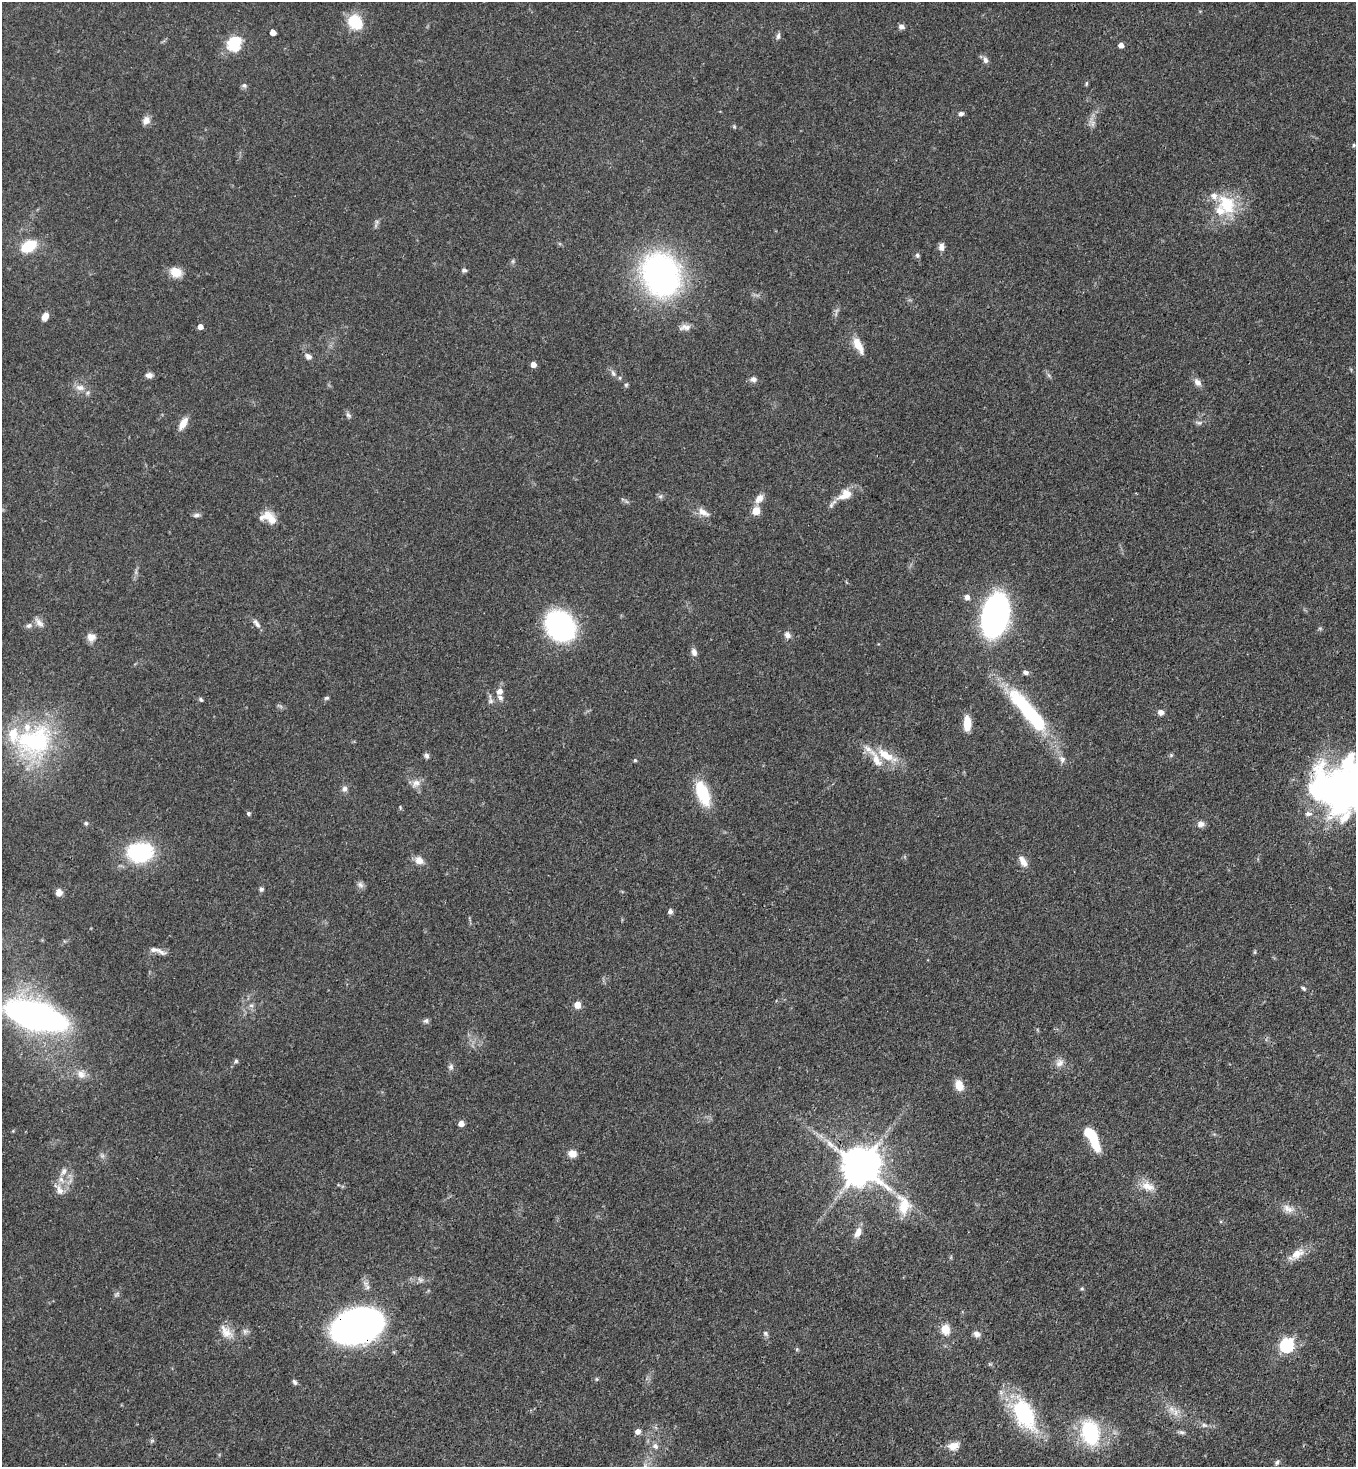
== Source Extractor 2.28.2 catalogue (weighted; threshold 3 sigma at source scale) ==
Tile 6 of 4 x 4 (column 2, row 2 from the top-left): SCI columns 1579-2932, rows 2994-4458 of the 6011 x 5988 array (HDU 1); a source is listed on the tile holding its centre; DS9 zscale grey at full resolution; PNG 1358 x 1469 px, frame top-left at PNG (2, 2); no overlay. Shown black and unused: <1% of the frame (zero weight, under 3 of 4 exposures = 7% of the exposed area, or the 3 px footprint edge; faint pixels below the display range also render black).
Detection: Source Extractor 2.28.2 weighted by HDU 2 'WHT'; one run over the whole footprint, this tile lists its part. Background 0.0833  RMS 0.0039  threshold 0.0174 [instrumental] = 3 sigma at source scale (4.5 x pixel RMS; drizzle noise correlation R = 1.50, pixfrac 1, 0.05/0.05 arcsec/px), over >= 5 px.
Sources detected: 135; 1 inside a brighter object's white glare — not listed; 8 inside a brighter listed object's ellipse — not listed separately; the other 126 listed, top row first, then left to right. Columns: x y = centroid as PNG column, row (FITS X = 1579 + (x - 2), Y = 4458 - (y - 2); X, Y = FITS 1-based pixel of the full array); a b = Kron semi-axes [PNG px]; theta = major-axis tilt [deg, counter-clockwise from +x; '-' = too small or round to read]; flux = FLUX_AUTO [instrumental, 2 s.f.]
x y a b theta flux
355 21 17 14 -40 13
901 27 7 5 -20 1.3
273 32 4 4 - 3.4
778 36 9 5 79 1
234 44 8 7 - 36
1121 45 4 4 - 2.8
986 60 9 7 -65 1.4
1086 84 6 4 83 0.55
244 85 6 6 - 0.86
961 114 6 5 - 1.3
146 120 10 8 68 2.6
1093 123 11 6 77 1.7
734 126 6 3 -73 0.48
1354 145 4 4 - 0.58
1227 204 29 22 -57 17
377 222 7 4 90 0.8
29 246 13 9 30 15
941 247 8 7 - 2.1
917 255 7 5 -77 0.88
513 261 6 4 72 0.6
464 270 8 5 -1 0.75
176 272 15 11 -22 5
661 275 45 36 -67 110
45 316 9 6 56 3.1
200 327 5 4 - 2.6
685 327 16 8 5 2.3
858 345 23 9 -63 5.4
308 356 8 6 -43 1.7
533 364 5 5 - 2.8
613 373 9 6 -66 1.4
149 375 9 6 3 1.7
753 379 8 7 - 1.6
1198 382 13 8 -51 2
626 385 7 4 53 0.63
80 388 13 8 -11 2.9
348 415 9 6 -53 1
183 423 15 7 57 3.9
1199 423 9 5 -6 1
845 495 22 13 30 6.2
660 496 7 5 29 0.87
759 499 14 9 52 3
756 511 5 5 - 9.1
703 512 18 8 -32 3.1
196 515 9 5 7 1.1
269 517 20 11 -42 5.5
967 597 7 7 - 1.7
995 615 26 16 77 150
39 622 15 7 -50 2.2
256 623 14 6 -53 1.6
29 626 8 7 - 1.5
560 626 21 17 -50 100
787 635 10 7 -48 1.7
91 637 10 10 - 2.9
694 652 9 6 -79 1.9
1025 672 8 5 -29 1.1
499 691 10 8 60 2.3
326 698 7 5 16 0.67
201 700 5 4 - 0.68
491 700 13 6 -82 1.5
1029 712 61 14 -50 43
1161 712 7 7 - 1.8
967 723 15 7 -89 6.9
34 741 56 44 22 52
886 755 32 11 -29 9.4
427 756 7 6 - 1.1
1062 759 11 8 -83 1.9
635 760 4 4 - 0.54
416 783 11 9 39 2.7
344 788 8 6 85 1.6
1340 788 53 47 35 180
703 793 27 12 -69 17
400 807 6 3 -73 0.4
248 813 6 5 - 0.63
86 823 6 5 - 0.63
1201 824 10 8 9 1.8
140 852 32 24 3 29
419 860 10 9 - 3.1
1023 861 15 7 -59 3
360 885 10 7 -45 1.4
261 889 6 6 - 0.8
59 892 8 7 - 2.3
670 911 7 6 - 1.1
157 951 24 6 -18 2.4
1255 952 6 4 90 0.45
1303 988 6 5 - 0.71
251 1005 7 4 0 0.86
577 1005 6 6 - 3.6
35 1016 38 15 -17 240
426 1021 7 6 - 0.98
236 1061 5 5 - 0.66
1060 1063 13 8 35 2.4
451 1067 7 6 - 1.1
81 1074 12 10 -44 3
959 1085 12 9 -69 4.9
461 1123 5 5 - 3.2
1090 1133 30 9 -59 16
572 1154 10 8 -7 3
860 1166 11 11 - 1200
63 1171 14 7 55 2.6
1148 1186 20 11 -19 5
59 1190 14 9 -73 3.4
904 1205 30 18 -78 10
1288 1209 16 9 -34 3.3
858 1232 12 7 66 3.3
1297 1254 21 11 35 5.2
1082 1288 5 5 - 0.51
117 1294 9 4 42 0.79
357 1326 32 20 16 300
945 1329 10 9 - 5.6
245 1331 8 6 -83 1.2
226 1332 22 12 -51 5
765 1333 8 6 -47 1
977 1334 9 7 -28 1.7
1287 1345 6 6 - 74
797 1349 6 3 72 0.47
596 1379 6 4 -90 0.48
295 1382 8 5 -57 0.93
1171 1409 10 8 -33 2.7
1024 1415 43 23 -62 33
1204 1425 9 6 -15 1.2
638 1431 7 6 - 1.7
1181 1432 9 5 -6 0.99
1090 1433 22 15 -75 36
655 1446 8 7 - 1.6
953 1446 14 9 16 4
1277 1462 8 5 54 0.9
Overlapping masked pixels (flux is a lower limit): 3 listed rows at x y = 1340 788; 860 1166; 357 1326
Isophote crosses this tile's border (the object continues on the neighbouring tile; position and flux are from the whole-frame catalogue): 1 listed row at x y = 1340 788